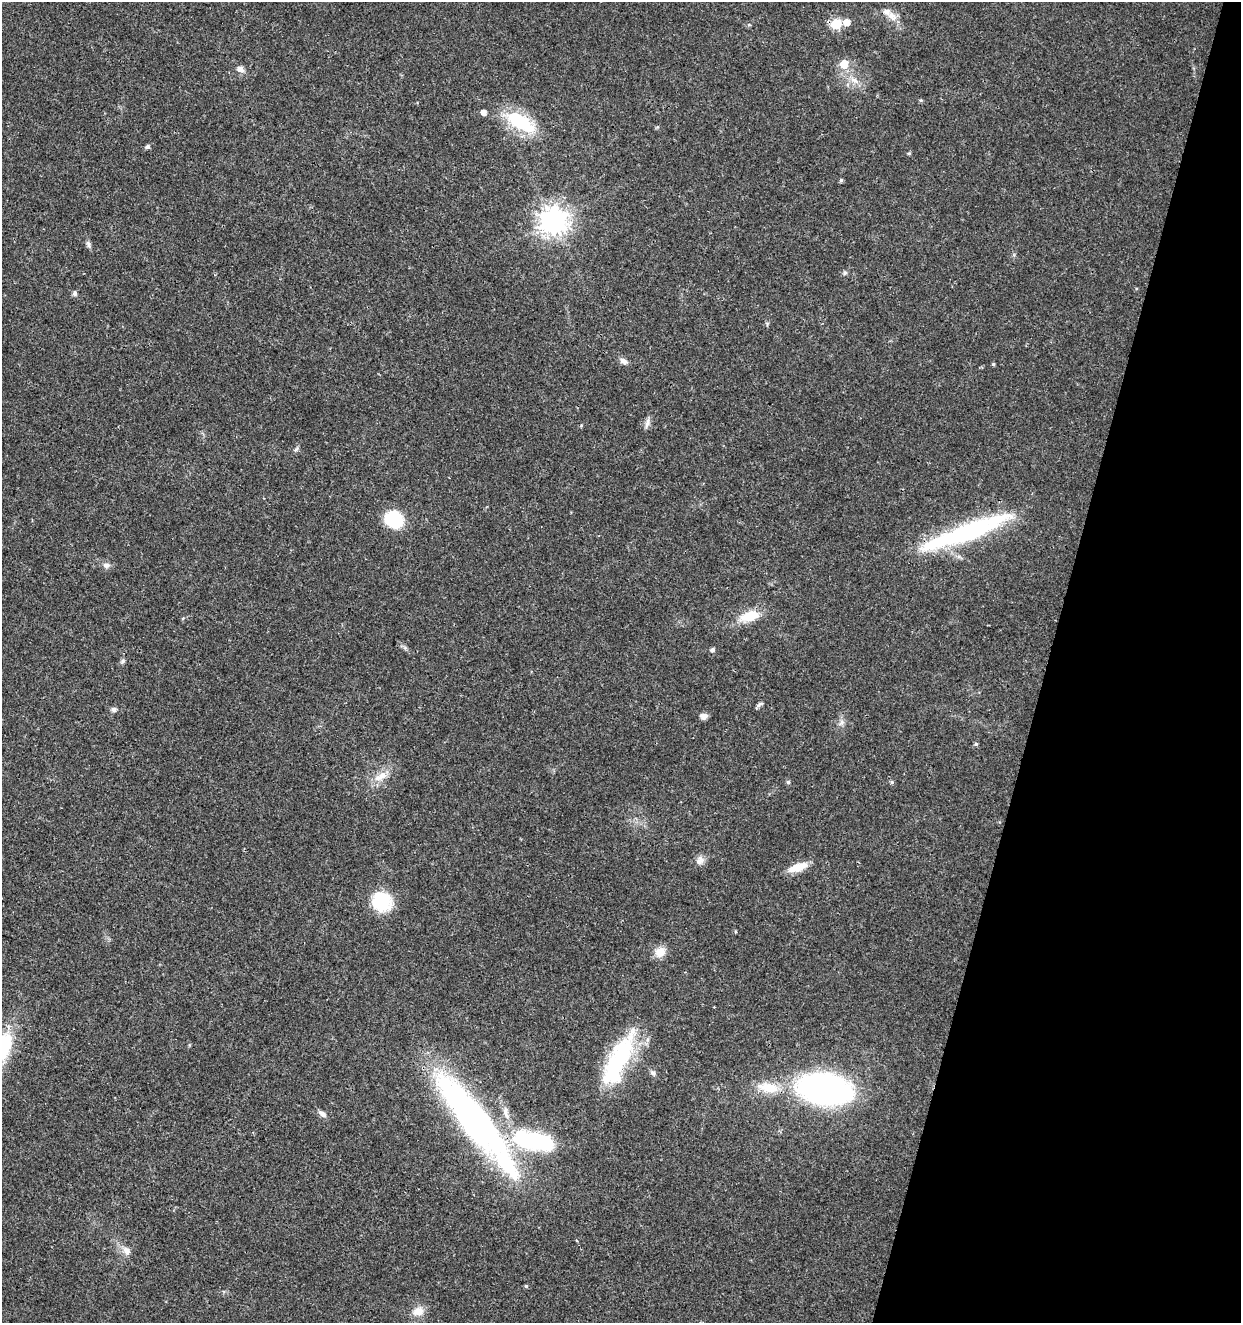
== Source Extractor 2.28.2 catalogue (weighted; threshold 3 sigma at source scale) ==
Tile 8 of 4 x 4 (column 4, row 2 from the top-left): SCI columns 4002-5240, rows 2646-3966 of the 5462 x 5297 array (HDU 1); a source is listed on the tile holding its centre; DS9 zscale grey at full resolution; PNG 1243 x 1325 px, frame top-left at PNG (2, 2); no overlay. Shown black and unused: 16% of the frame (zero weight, under 3 of 4 exposures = <1% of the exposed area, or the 3 px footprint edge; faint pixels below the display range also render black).
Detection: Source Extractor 2.28.2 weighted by HDU 2 'WHT'; one run over the whole footprint, this tile lists its part. Background 0.0178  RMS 0.0021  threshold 0.00932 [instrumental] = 3 sigma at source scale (4.5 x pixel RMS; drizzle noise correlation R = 1.50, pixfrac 1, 0.0396/0.0396 arcsec/px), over >= 5 px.
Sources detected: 55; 2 inside a brighter object's white glare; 1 cosmic-ray / hot-pixel residue — not listed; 2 inside a brighter listed object's ellipse — not listed separately; the other 50 listed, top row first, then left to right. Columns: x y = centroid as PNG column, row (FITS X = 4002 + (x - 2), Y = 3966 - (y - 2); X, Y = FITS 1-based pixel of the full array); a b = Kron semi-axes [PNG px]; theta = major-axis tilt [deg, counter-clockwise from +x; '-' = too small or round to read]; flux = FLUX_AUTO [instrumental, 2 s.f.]
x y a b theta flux
891 16 15 10 -46 2
847 22 7 6 - 1.8
836 24 6 6 - 11
844 64 7 6 - 4
240 69 8 7 - 1
854 80 12 7 -29 1.5
484 112 5 5 - 1.2
520 122 31 14 -30 14
147 147 5 5 - 0.55
909 153 5 3 - 0.23
841 180 5 4 - 0.35
553 221 9 9 - 250
88 243 8 6 -73 0.55
845 273 6 5 - 0.39
75 293 5 4 - 0.74
623 361 10 7 -28 0.94
993 364 4 4 - 0.28
647 423 15 5 79 0.9
296 449 8 4 37 0.36
394 519 14 12 -27 14
966 533 107 20 21 31
106 565 10 8 -17 0.95
749 616 23 11 15 5.4
712 650 5 5 - 0.53
123 661 8 5 53 0.44
760 704 10 5 26 0.5
113 710 6 5 - 0.79
704 716 8 7 - 1
841 722 10 6 59 0.77
976 744 5 4 - 0.38
381 776 13 11 43 2.3
788 782 6 5 - 0.32
892 782 5 4 - 0.32
700 860 13 10 55 1.3
798 867 23 8 19 3.6
382 901 21 19 -47 9.9
735 932 5 3 - 0.19
660 952 14 12 48 2.3
3 1047 40 19 71 11
618 1061 74 22 65 22
653 1073 8 7 - 0.65
768 1088 31 12 -10 5.1
825 1089 31 18 -7 110
505 1111 12 7 -88 1.2
322 1114 10 6 -38 0.95
482 1124 127 22 -49 72
535 1141 42 16 -11 26
126 1251 11 8 -54 1.4
526 1286 4 4 - 0.29
418 1311 16 11 20 2.2
Overlapping masked pixels (flux is a lower limit): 1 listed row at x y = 966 533
Isophote crosses this tile's border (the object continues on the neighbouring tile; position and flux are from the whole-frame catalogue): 1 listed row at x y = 3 1047